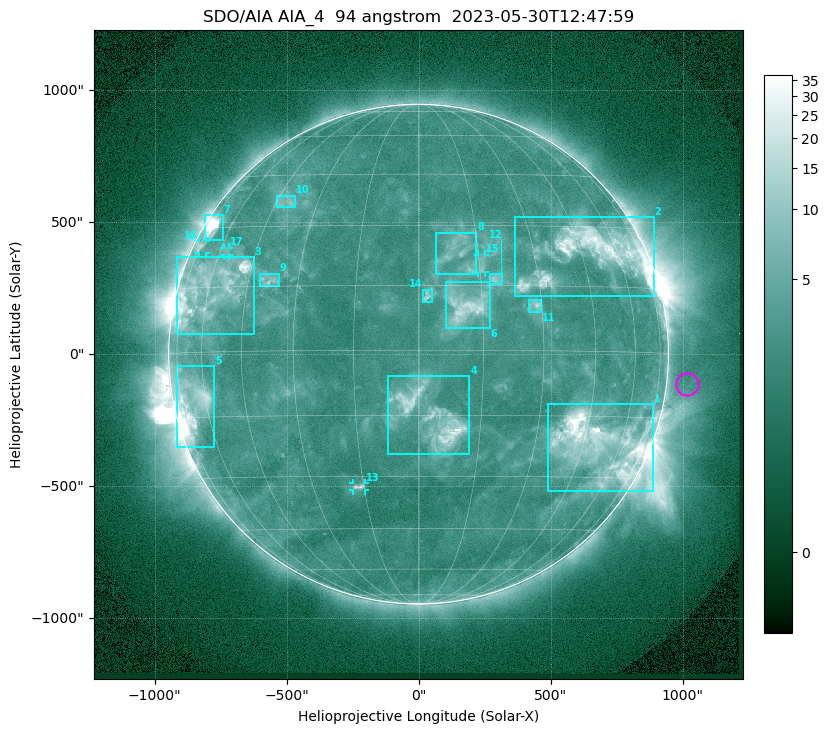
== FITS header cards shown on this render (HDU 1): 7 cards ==
TELESCOP= 'SDO/AIA '           / For AIA: SDO/AIA
INSTRUME= 'AIA_4   '           / For AIA: AIA_ATA1, AIA_ATA2, AIA_ATA3 or AIA_AT
WAVELNTH=                   94 / [angstrom] Wavelength
WAVEUNIT= 'angstrom'           / Wavelength unit: angstrom
DATE-OBS= '2023-05-30T12:47:59.122' / [ISO] Date when observation started; ISO 8
CTYPE1  = 'HPLN-TAN'           / CTYPE1: HPLN
CTYPE2  = 'HPLT-TAN'           / CTYPE2: HPLT

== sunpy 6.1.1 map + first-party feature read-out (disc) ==
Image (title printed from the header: SDO/AIA AIA_4  94 angstrom  2023-05-30T12:47:59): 1024 x 1024 px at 2.4 arcsec/px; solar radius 947 arcsec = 394 px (full disc in frame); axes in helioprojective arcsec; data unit not stated in the header (colour bar unlabelled)
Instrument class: DISC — disc imager (sunpy class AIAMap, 94 A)
Bright regions (active regions / flare kernels): reference = the median radial profile (limb darkening/brightening removed); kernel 9 px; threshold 5 sigma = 3.77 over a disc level ~2.55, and >= 1.15x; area >= 12 px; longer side >= 9 px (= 22 arcsec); searched inside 0.97 R_sun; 17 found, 17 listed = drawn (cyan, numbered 1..; 4 of them under ~33 arcsec drawn as corner ticks so the feature stays visible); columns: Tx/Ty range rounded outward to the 5 arcsec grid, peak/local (2 s.f.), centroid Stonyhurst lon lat
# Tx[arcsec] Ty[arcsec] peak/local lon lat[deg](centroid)
1 490..890 -520..-190 23 +50 -22
2 365..890 220..520 9.8 +48 +23
3 -915..-625 75..370 12 -59 +15
4 -120..195 -380..-85 11 +3 -16
5 -920..-775 -350..-45 12 -66 -11
6 100..270 100..275 6.4 +11 +10
7 -810..-740 435..525 15 -70 +30
8 65..220 305..460 3.1 +10 +23
9 -605..-530 255..305 4 -39 +17
10 -540..-465 555..600 3.3 -41 +37
11 420..465 160..205 4.7 +28 +10
12 265..320 265..305 4.5 +19 +17
13 -250..-205 -515..-490 4.9 -16 -33
14 15..50 200..245 4.4 +2 +13
15 225..255 310..380 3.4 +16 +20
16 -835..-805 385..430 3.4 -72 +25
17 -740..-720 375..405 2.7 -57 +24
Off-limb structures (1.02-1.3 R_sun): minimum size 162 px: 3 found; the strongest spans PA ~225..305 deg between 1.02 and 1.3 R_sun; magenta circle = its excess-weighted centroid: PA ~265 deg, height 1.08 R_sun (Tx ~1015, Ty ~-115 arcsec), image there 1.5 x the reference